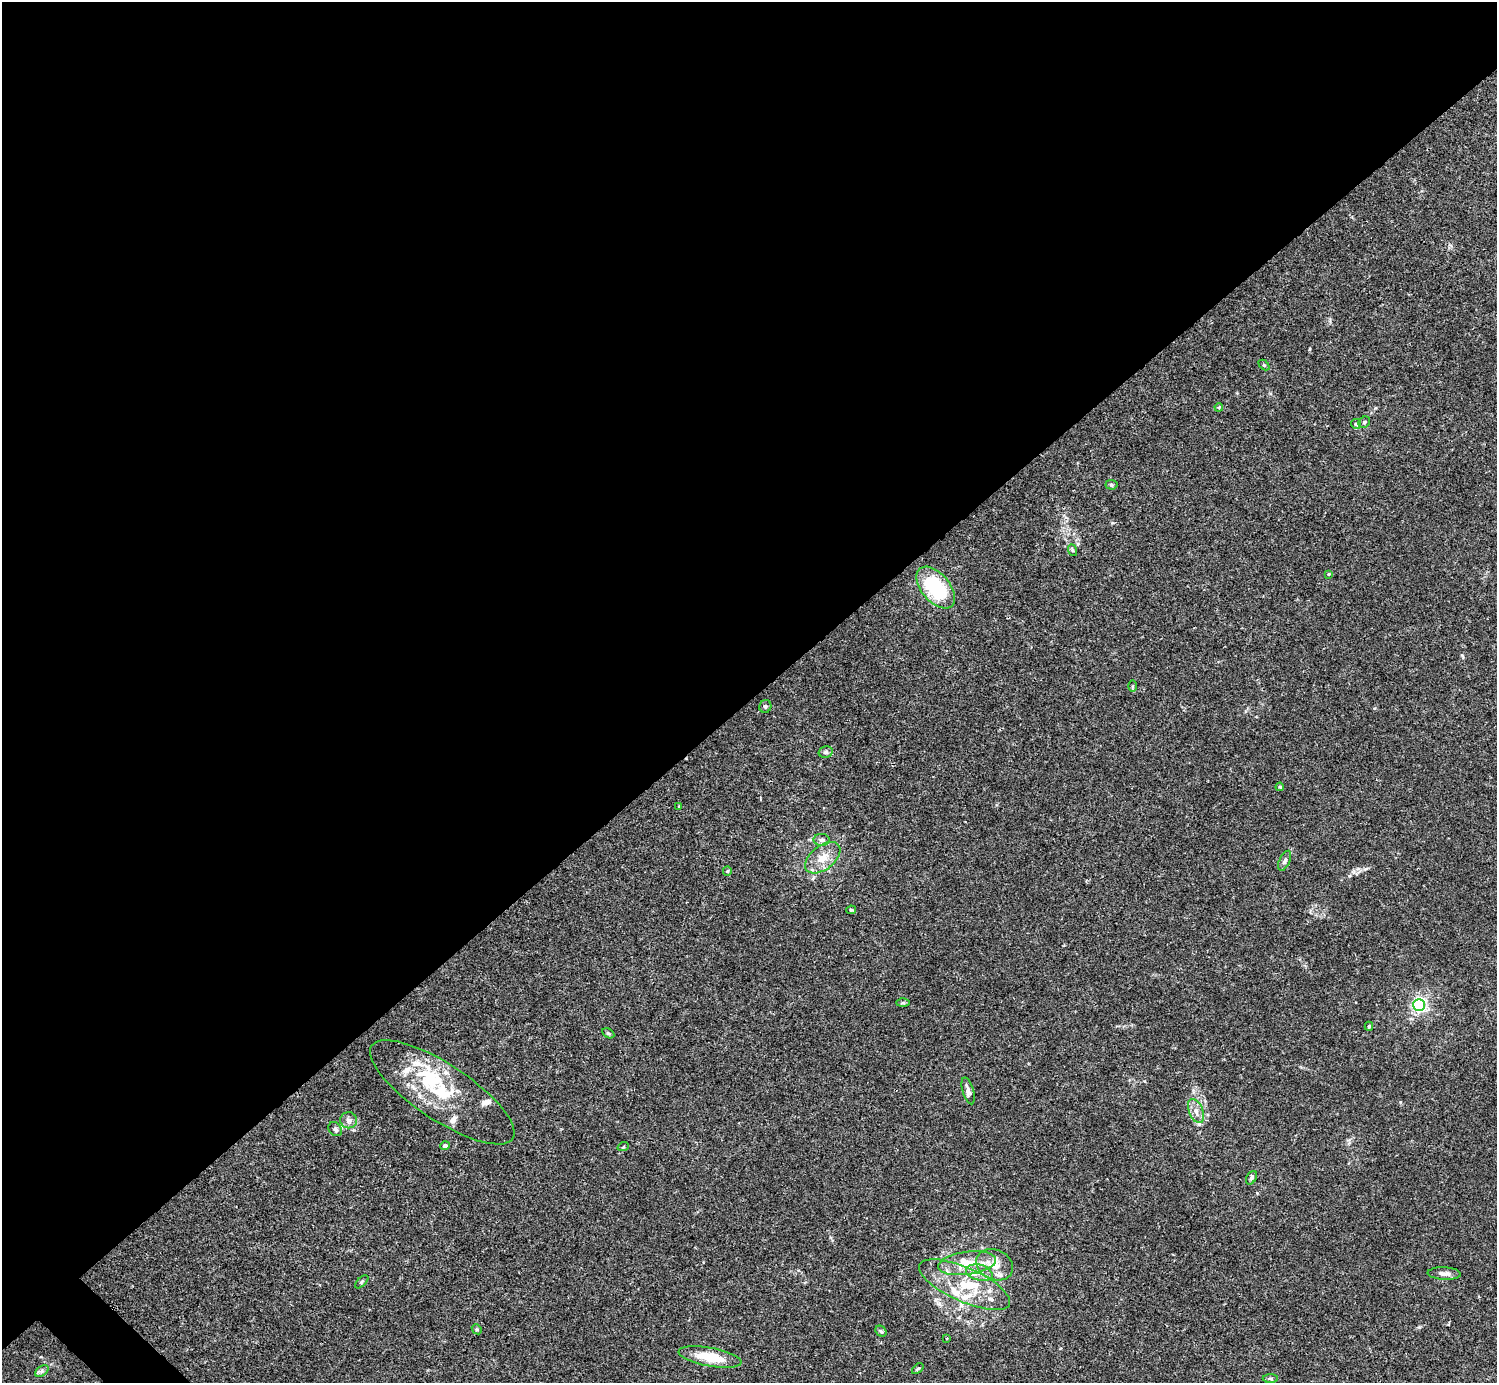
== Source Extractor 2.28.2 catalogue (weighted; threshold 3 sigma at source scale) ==
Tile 2 of 4 x 4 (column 2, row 1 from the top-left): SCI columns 1496-2990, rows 4302-5682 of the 5982 x 5981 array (HDU 1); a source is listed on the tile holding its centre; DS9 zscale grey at full resolution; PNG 1499 x 1385 px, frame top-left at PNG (2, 2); each listed source drawn as its Kron ellipse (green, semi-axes under 4 px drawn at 4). Shown black and unused: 51% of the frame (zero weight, under 3 of 4 exposures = <1% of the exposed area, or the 3 px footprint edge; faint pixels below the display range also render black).
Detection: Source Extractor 2.28.2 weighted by HDU 2 'WHT'; one run over the whole footprint, this tile lists its part. Background 0.0164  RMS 0.0022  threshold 0.00989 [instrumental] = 3 sigma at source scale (4.5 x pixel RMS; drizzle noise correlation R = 1.50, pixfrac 1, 0.05/0.05 arcsec/px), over >= 5 px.
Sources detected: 56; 13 inside a brighter listed object's ellipse — not listed separately; the other 43 listed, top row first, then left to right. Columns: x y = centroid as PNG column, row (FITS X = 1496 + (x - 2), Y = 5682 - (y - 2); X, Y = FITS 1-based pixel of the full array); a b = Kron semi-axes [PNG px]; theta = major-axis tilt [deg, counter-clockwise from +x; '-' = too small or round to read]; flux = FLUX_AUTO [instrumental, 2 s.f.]
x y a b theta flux
1264 365 6 4 -44 0.26
1219 407 4 3 - 0.19
1364 422 6 5 - 0.37
1356 424 5 5 - 0.35
1111 485 6 5 - 0.35
1072 550 6 4 -70 0.29
1328 574 4 4 - 0.23
936 588 25 14 -50 16
1132 686 6 4 89 0.27
765 706 6 6 - 0.39
826 752 7 5 14 0.48
1280 787 4 4 - 0.25
679 806 4 4 - 0.19
821 840 8 6 1 0.6
823 858 20 12 38 3.3
1285 861 10 5 66 0.65
727 871 5 4 - 0.25
851 910 5 3 - 0.24
903 1003 6 4 1 0.31
1419 1005 6 6 - 44
1369 1026 4 3 - 0.33
608 1033 6 4 -30 0.35
968 1091 14 5 -74 0.98
442 1092 84 28 -33 17
1196 1111 13 7 -68 1.3
349 1120 8 8 - 0.91
335 1129 8 6 -49 0.6
445 1146 5 4 - 0.57
623 1147 6 3 19 0.24
1251 1178 7 5 59 0.46
967 1263 29 11 8 4.8
995 1265 19 15 -25 3.8
979 1273 14 8 -15 1.7
1444 1274 16 6 -3 1.1
362 1282 8 3 45 0.29
964 1285 49 17 -24 10
477 1329 5 4 - 0.28
881 1331 6 5 - 0.33
947 1338 2 2 - 0.22
710 1357 32 9 -10 6.2
918 1369 6 4 43 0.28
42 1371 7 5 35 0.5
1270 1378 8 4 -1 0.34